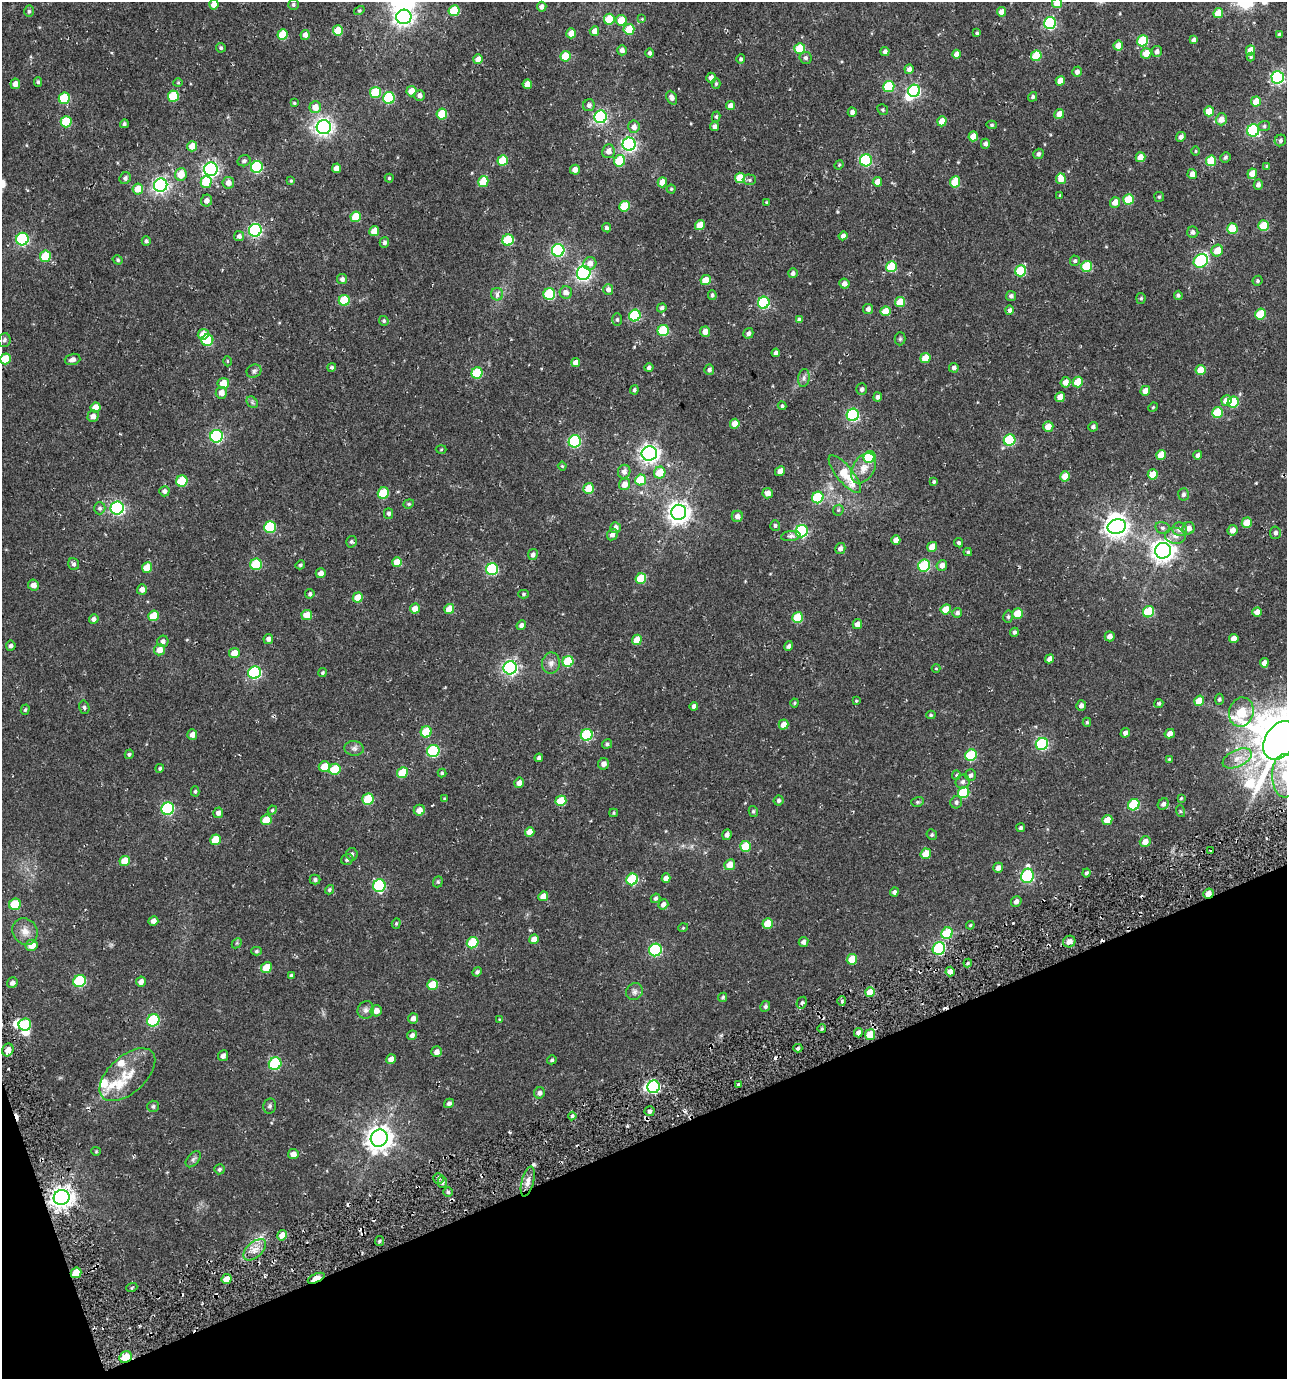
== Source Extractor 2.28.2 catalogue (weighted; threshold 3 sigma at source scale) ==
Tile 14 of 4 x 4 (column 2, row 4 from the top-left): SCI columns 1387-2671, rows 6-1382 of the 5408 x 5588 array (HDU 1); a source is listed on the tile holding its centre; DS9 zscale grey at full resolution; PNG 1289 x 1381 px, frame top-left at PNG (2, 2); each listed source drawn as its Kron ellipse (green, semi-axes under 4 px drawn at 4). Shown black and unused: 18% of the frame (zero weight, under 2 of 3 exposures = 3% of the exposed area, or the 3 px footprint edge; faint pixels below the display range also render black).
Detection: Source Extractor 2.28.2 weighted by HDU 2 'WHT'; one run over the whole footprint, this tile lists its part. Background 0.014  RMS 0.0038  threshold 0.017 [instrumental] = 3 sigma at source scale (4.5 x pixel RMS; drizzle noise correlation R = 1.50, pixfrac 1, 0.0396/0.0396 arcsec/px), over >= 5 px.
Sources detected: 506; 6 inside a brighter object's white glare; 7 cosmic-ray / hot-pixel residue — neither listed nor drawn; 5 inside a brighter listed object's ellipse — not listed separately; the other 488 listed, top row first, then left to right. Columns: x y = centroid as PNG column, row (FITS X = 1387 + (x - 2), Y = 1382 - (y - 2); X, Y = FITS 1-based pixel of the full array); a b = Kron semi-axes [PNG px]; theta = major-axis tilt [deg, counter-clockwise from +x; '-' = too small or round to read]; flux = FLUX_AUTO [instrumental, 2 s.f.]
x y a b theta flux
1057 3 5 5 - 5.9
214 4 5 4 - 3.5
293 5 5 5 - 0.68
542 7 5 4 - 1.6
359 10 5 4 - 0.47
29 11 5 4 - 0.59
454 11 5 5 - 13
1001 12 5 4 - 2.9
1218 13 5 4 - 5.6
404 17 7 7 - 160
609 19 5 5 - 11
642 19 4 4 - 0.33
621 20 5 5 - 8.1
1050 23 6 6 - 44
629 29 5 5 - 8.5
338 30 5 5 - 8.9
594 31 5 4 - 2.7
571 33 5 4 - 4.3
977 33 4 3 - 0.5
1279 34 3 3 - 0.66
282 35 5 5 - 10
305 35 5 4 - 2.1
1194 40 4 4 - 1.3
1143 41 6 5 - 18
1118 45 5 5 - 3.8
221 48 5 4 - 0.59
800 48 5 5 - 13
622 50 5 5 - 1.8
1250 50 5 4 - 5.1
1157 51 5 5 - 1.4
885 52 5 4 - 1.1
650 53 5 4 - 0.85
1146 53 5 5 - 5.2
957 54 4 4 - 2.3
566 56 5 5 - 11
1036 56 5 5 - 12
1251 57 4 4 - 0.45
806 58 6 6 - 0.93
478 59 5 5 - 3.7
741 59 5 4 - 0.78
909 69 5 4 - 2
1077 72 5 4 - 1.7
1278 77 6 6 - 66
711 78 5 5 - 2
1060 81 5 4 - 3.6
38 82 5 4 - 0.59
178 83 4 4 - 0.41
15 84 5 5 - 2.5
527 84 5 4 - 4.2
716 84 5 4 - 0.58
889 86 5 5 - 21
411 91 5 5 - 4.4
914 91 6 6 - 50
375 92 5 5 - 15
420 95 5 5 - 1.5
173 96 6 5 - 17
1033 97 5 4 - 0.81
64 98 6 5 - 15
389 98 6 5 - 24
672 98 7 5 -66 1.5
1256 101 5 5 - 4.9
294 103 3 3 - 0.41
589 105 6 5 - 1.6
731 106 4 4 - 2.9
315 107 6 6 - 4.2
883 110 5 5 - 0.6
1209 111 5 5 - 5.7
852 112 4 4 - 1.4
442 114 5 5 - 11
1059 114 5 4 - 3.2
601 117 6 6 - 64
716 117 5 4 - 0.61
1221 119 6 5 - 3.2
942 121 5 4 - 5
66 122 5 5 - 12
124 124 4 4 - 0.6
992 125 5 4 - 0.55
1264 126 6 5 - 0.7
324 127 7 7 - 140
634 127 6 5 - 2.3
714 127 4 4 - 1.5
1253 130 6 6 - 44
973 136 5 4 - 5
1181 137 5 4 - 1.7
1280 140 6 5 - 0.99
629 144 6 6 - 88
985 144 5 4 - 1.3
192 146 5 5 - 4.1
608 151 7 6 - 2.4
1196 151 4 3 - 0.34
1038 154 5 5 - 1.1
1140 157 5 5 - 4.1
1225 157 5 4 - 0.82
866 160 6 6 - 38
244 161 6 5 - 0.95
503 161 5 5 - 11
620 161 6 5 - 14
1211 161 5 5 - 12
839 165 5 4 - 0.42
1267 166 4 3 - 0.67
257 167 6 6 - 33
336 168 4 4 - 2.9
211 169 7 6 - 100
575 170 5 5 - 2.9
181 174 6 5 - 5.7
1192 174 5 4 - 2.8
1252 174 5 5 - 4.5
125 178 6 5 - 1.2
389 178 4 4 - 0.5
740 178 5 5 - 8.4
1061 179 5 5 - 3.8
749 180 7 5 -1 0.73
291 181 4 3 - 0.39
483 181 5 5 - 9.8
206 182 6 5 - 10
662 182 5 4 - 4.3
877 182 5 4 - 2.8
955 182 6 5 - 9.4
228 183 6 5 - 2.6
161 185 7 6 - 120
1258 185 5 4 - 1.5
138 189 5 5 - 6
671 189 4 4 - 0.44
1060 195 4 3 - 0.37
1159 197 5 5 - 0.56
1128 200 5 5 - 11
207 201 6 5 - 2.1
1115 202 5 5 - 3.3
767 203 4 3 - 0.47
625 206 5 5 - 12
356 217 5 5 - 9.1
700 225 5 4 - 5.8
1263 226 5 5 - 13
606 228 5 4 - 0.97
1232 229 5 5 - 13
255 230 6 6 - 68
374 231 5 5 - 5.7
1193 232 5 5 - 1.1
239 236 5 5 - 1.4
843 236 4 4 - 1.5
22 239 6 6 - 50
508 240 6 5 - 19
146 241 5 4 - 0.82
384 242 5 4 - 1
558 250 6 6 - 57
1217 251 6 5 - 5
45 256 6 5 - 11
118 260 5 4 - 0.64
1075 261 5 5 - 0.76
1201 261 7 6 - 38
590 263 7 6 - 2.5
1087 266 5 5 - 17
891 267 5 5 - 15
1021 271 5 5 - 18
584 273 7 6 - 97
793 273 5 4 - 1.1
342 279 5 5 - 1.3
706 280 5 5 - 6.9
1257 281 5 4 - 0.67
844 284 5 5 - 2.1
608 290 5 5 - 1.4
566 293 6 6 - 1.9
497 294 6 6 - 1.3
549 294 6 5 - 24
712 295 5 4 - 0.71
1178 295 4 4 - 0.65
1011 296 5 5 - 1
1141 298 5 4 - 0.59
344 300 5 5 - 15
900 302 5 5 - 7.6
764 303 6 5 - 36
662 308 5 4 - 1.1
868 309 5 5 - 1.3
1009 310 5 4 - 1.2
885 311 5 5 - 5.7
1261 314 5 5 - 12
635 315 6 5 - 29
617 319 6 5 - 0.79
799 320 4 4 - 1.2
384 321 5 4 - 0.64
663 330 6 5 - 20
705 332 5 5 - 2.7
748 333 5 5 - 1.2
203 334 5 5 - 4.4
900 339 6 5 - 0.59
4 340 7 6 - 1.1
207 340 6 5 - 20
776 353 4 4 - 1.4
925 358 5 5 - 6.6
5 359 5 5 - 9.7
72 359 8 5 15 1.3
227 361 5 3 - 0.37
576 363 4 4 - 2.9
332 367 4 4 - 0.63
649 368 4 4 - 0.99
954 368 5 4 - 1.3
709 370 5 5 - 1.1
1201 370 5 5 - 6.6
254 371 7 6 - 1
477 373 6 5 - 19
804 378 9 5 82 1.2
1066 382 5 5 - 2.7
1078 382 5 5 - 7.5
223 383 5 5 - 6.1
862 389 6 5 - 0.99
634 390 4 4 - 0.75
1145 391 5 4 - 3
221 393 6 5 - 2.9
877 397 5 4 - 1
1060 397 5 4 - 4.9
1226 401 5 5 - 3.9
252 402 6 5 - 0.71
1233 402 6 5 - 16
782 406 4 4 - 0.62
95 407 5 5 - 4.1
1153 407 5 4 - 0.42
1217 413 5 5 - 15
853 415 6 6 - 52
93 416 6 5 - 2.3
735 424 5 4 - 3.7
1048 427 5 5 - 4
1093 427 5 4 - 1.2
216 436 6 6 - 56
1010 440 6 5 - 26
575 441 6 6 - 39
441 449 5 3 - 0.38
649 453 8 7 - 160
1161 455 5 5 - 6.2
1198 455 4 4 - 1.2
869 457 6 5 - 21
562 466 4 4 - 0.42
863 468 16 11 58 4.3
780 471 5 4 - 2.3
624 472 7 6 - 2
660 473 6 5 - 8.1
845 474 23 8 -51 12
1153 474 5 5 - 5.9
1065 476 5 5 - 4.7
641 480 5 5 - 11
182 481 6 5 - 16
934 482 4 3 - 0.51
624 484 6 5 - 3.5
589 488 5 5 - 9.6
164 491 5 5 - 1.1
383 493 6 5 - 14
768 493 5 5 - 2.5
1183 494 6 5 - 0.98
818 497 6 5 - 23
409 504 5 4 - 0.5
100 508 6 5 - 0.98
117 508 6 6 - 76
838 510 6 5 - 0.57
679 512 8 7 - 260
388 513 5 4 - 1
737 516 5 5 - 2.1
1247 523 5 5 - 6
775 525 5 5 - 0.73
1117 526 9 7 12 260
270 527 6 6 - 24
616 528 5 5 - 2.2
1163 528 7 5 -14 0.94
1189 528 6 6 - 2.3
1180 529 7 6 - 2.6
1233 530 5 5 - 2.5
802 531 6 6 - 47
1275 533 6 5 - 1.2
612 534 6 5 - 1.7
791 536 10 5 7 1.4
1175 536 10 8 -7 2.1
896 540 5 4 - 2.6
351 542 6 5 - 0.76
958 543 5 4 - 0.69
932 547 5 4 - 5.6
840 548 5 5 - 1.6
1163 551 8 7 - 270
968 552 4 4 - 0.55
533 555 5 5 - 1.3
397 562 5 5 - 6.1
74 564 6 5 - 1
256 564 6 5 - 19
300 565 5 4 - 0.6
942 565 5 5 - 2.1
924 566 6 5 - 28
147 567 5 5 - 6.1
492 569 6 6 - 37
321 573 5 5 - 2.2
641 578 5 5 - 12
33 585 5 5 - 2.3
142 589 5 5 - 2.1
310 594 5 4 - 0.84
523 594 5 4 - 0.54
358 598 5 5 - 6.4
415 609 5 5 - 3.5
449 609 5 5 - 5.7
946 609 5 5 - 5.3
1149 612 6 5 - 21
1257 612 5 4 - 3.2
957 613 5 5 - 1.1
1017 614 5 5 - 6.9
307 615 5 5 - 5.4
153 616 5 5 - 8.5
797 617 6 5 - 12
1008 617 6 5 - 0.7
94 619 5 4 - 1.2
857 624 5 4 - 2.3
521 625 5 4 - 1.2
1014 632 4 4 - 0.85
1110 636 5 5 - 1.9
1234 638 5 4 - 2.6
268 639 5 5 - 1.4
637 640 5 4 - 5.5
163 641 6 5 - 1.2
11 646 5 5 - 1.2
789 646 5 4 - 1.1
160 650 5 5 - 3.4
234 653 5 5 - 4.9
1050 659 5 4 - 2.3
568 662 5 5 - 15
551 663 10 9 - 2
1264 663 4 4 - 2
510 668 7 6 - 95
936 668 4 4 - 0.37
255 673 6 6 - 52
322 673 4 4 - 0.53
1219 699 5 4 - 0.72
856 701 4 3 - 0.37
1199 701 5 5 - 5.6
794 703 4 4 - 0.43
1159 703 4 4 - 0.65
694 706 4 4 - 1.3
1081 706 5 5 - 1.3
84 707 7 5 -76 0.81
25 710 5 4 - 0.51
1241 712 15 12 72 18
931 715 5 4 - 0.54
1087 722 4 4 - 0.55
783 724 5 4 - 3.1
426 732 5 5 - 13
1125 733 5 4 - 1.4
1170 734 5 4 - 2.5
192 735 5 5 - 2
587 735 6 5 - 29
1280 740 21 14 58 2100
607 744 5 4 - 0.76
1042 744 6 6 - 44
354 748 9 7 -9 1.4
433 751 6 6 - 38
129 754 5 4 - 0.61
971 755 6 5 - 23
539 758 4 4 - 0.96
1237 758 15 8 25 3.9
1169 759 3 2 - 0.31
603 764 6 5 - 1.9
324 767 6 5 - 5.5
160 768 4 4 - 0.6
335 769 6 5 - 12
402 773 5 5 - 9.2
442 773 4 4 - 0.53
956 775 5 4 - 0.48
971 775 6 5 - 1.1
1284 776 22 12 -89 9.2
963 782 7 6 - 1.2
519 783 5 4 - 2.2
195 791 5 4 - 0.62
964 793 6 5 - 18
1181 798 3 2 - 0.34
368 799 6 5 - 15
444 799 4 4 - 0.45
779 800 5 5 - 0.83
561 801 5 5 - 12
917 802 6 5 - 0.64
956 802 6 5 - 0.97
1163 804 6 5 - 1.2
1134 805 6 5 - 24
168 809 6 6 - 43
272 810 4 4 - 0.46
419 810 5 5 - 2.9
753 811 5 4 - 0.66
1180 811 6 4 -71 0.46
218 813 5 5 - 1.6
614 813 4 4 - 0.45
266 820 5 5 - 8.1
1107 820 5 5 - 5.1
1021 828 4 4 - 0.83
530 832 5 4 - 3.2
727 835 5 4 - 1.4
932 835 5 5 - 0.65
215 840 5 5 - 8
1145 842 5 5 - 2.9
746 846 5 5 - 13
1210 850 3 3 - 1.1
352 854 6 5 - 0.91
926 854 5 5 - 6.4
347 859 6 5 - 0.9
125 861 5 5 - 6.5
730 865 5 5 - 4.3
998 868 5 5 - 2
1086 873 4 4 - 0.73
1027 876 7 6 - 49
666 878 5 4 - 2.2
632 879 6 5 - 25
315 880 5 5 - 0.8
438 882 6 4 70 0.61
379 886 6 6 - 37
329 890 5 4 - 0.63
894 892 4 4 - 1.1
1208 894 5 4 - 3
543 896 5 4 - 3.3
655 898 5 4 - 0.8
1016 901 5 5 - 1.4
15 904 6 5 - 14
663 904 5 4 - 1.9
153 921 5 4 - 1.8
396 923 5 4 - 0.47
768 923 5 5 - 7.4
970 925 4 4 - 0.45
683 928 5 3 - 0.37
25 931 14 12 -54 3.6
947 933 6 5 - 20
534 939 5 4 - 3.1
803 942 5 4 - 1.3
1069 942 6 5 - 2.8
237 943 6 4 45 0.5
473 943 6 5 - 14
32 945 6 5 - 4.5
939 949 6 6 - 43
655 950 6 6 - 43
256 951 5 4 - 0.61
852 959 5 5 - 8.5
968 963 4 4 - 0.54
266 968 5 5 - 8
950 971 5 4 - 2.1
477 972 5 4 - 0.78
291 976 4 4 - 0.71
80 981 6 6 - 29
141 982 5 5 - 1.7
12 983 5 5 - 1.4
432 985 5 5 - 8.1
634 991 9 8 - 1.5
870 992 5 5 - 7.2
723 997 5 4 - 0.55
842 1001 5 4 - 0.59
802 1003 6 5 - 0.95
765 1006 5 4 - 0.99
366 1010 9 8 - 1.5
376 1011 6 5 - 2.5
413 1018 5 5 - 1.8
499 1019 4 3 - 0.36
153 1020 6 6 - 29
25 1025 6 6 - 16
822 1029 4 3 - 0.42
858 1033 5 4 - 1.6
412 1035 5 4 - 1.1
870 1035 5 5 - 7.7
798 1048 4 4 - 0.73
8 1050 6 5 - 3.2
437 1052 5 5 - 2
223 1056 5 5 - 1.3
391 1059 5 4 - 2
552 1060 5 4 - 0.64
275 1064 6 6 - 32
127 1075 33 18 42 10
738 1084 3 3 - 4.2
654 1087 6 6 - 50
540 1093 6 5 - 1.4
449 1103 5 4 - 1.1
153 1106 6 5 - 0.79
270 1106 8 6 79 0.84
649 1111 5 5 - 1
572 1116 4 4 - 0.62
379 1138 9 8 - 360
96 1151 5 4 - 0.4
293 1154 5 5 - 2.3
193 1159 9 5 49 0.99
219 1169 5 5 - 0.72
438 1178 5 5 - 1.1
442 1182 5 4 - 1.1
528 1182 15 6 75 2.3
448 1192 4 4 - 0.74
62 1197 8 7 - 290
282 1235 5 5 - 3.1
380 1241 5 4 - 0.61
255 1250 13 7 42 3.3
76 1273 5 5 - 6.4
316 1278 9 4 25 14
227 1279 5 5 - 4.1
132 1287 5 3 - 0.37
126 1357 6 5 - 8.8
Overlapping masked pixels (flux is a lower limit): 5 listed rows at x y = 1208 894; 939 949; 76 1273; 316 1278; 126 1357
Isophote crosses this tile's border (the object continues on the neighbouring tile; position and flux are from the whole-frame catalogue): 5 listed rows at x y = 1057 3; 214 4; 5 359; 1280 740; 1284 776